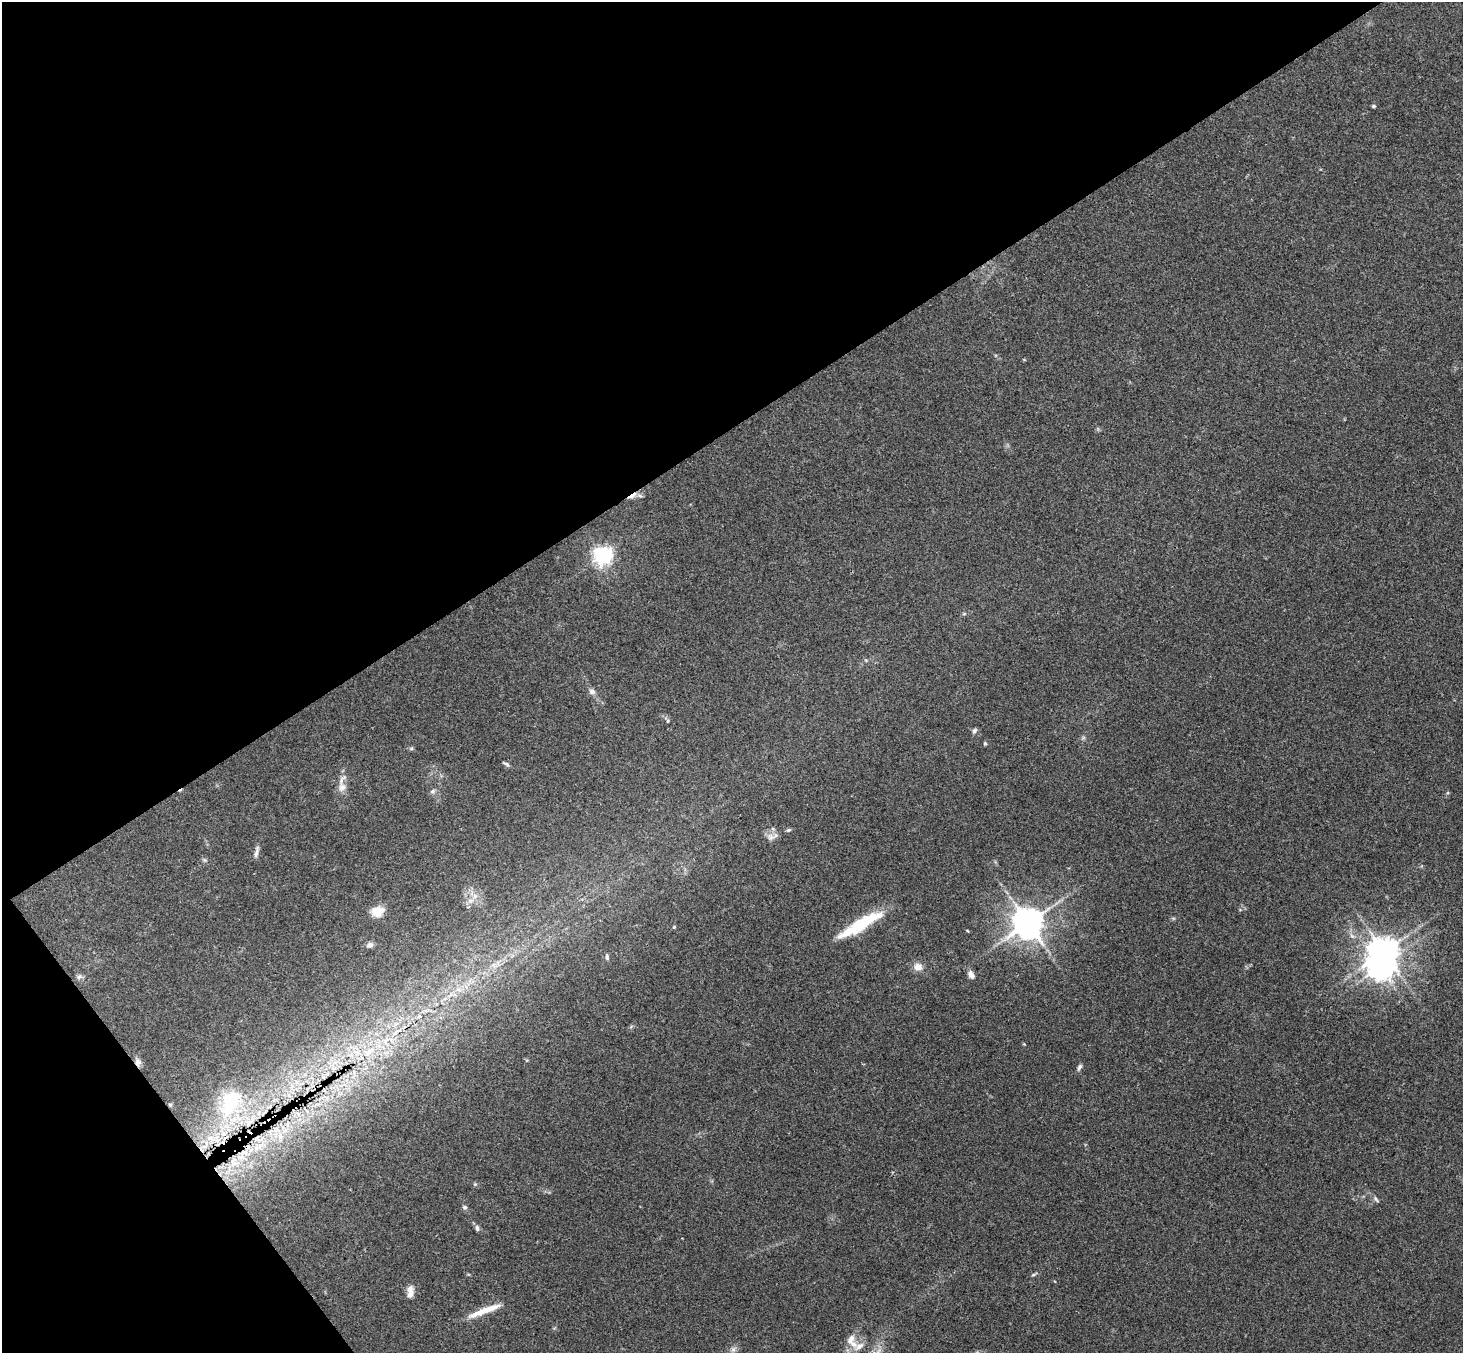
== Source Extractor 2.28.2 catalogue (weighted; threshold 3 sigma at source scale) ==
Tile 5 of 4 x 4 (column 1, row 2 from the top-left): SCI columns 53-1513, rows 3033-4383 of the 5947 x 5927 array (HDU 1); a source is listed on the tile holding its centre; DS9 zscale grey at full resolution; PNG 1465 x 1355 px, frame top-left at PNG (2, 2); no overlay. Shown black and unused: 36% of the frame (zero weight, under 3 of 4 exposures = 6% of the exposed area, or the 3 px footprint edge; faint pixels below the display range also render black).
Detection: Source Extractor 2.28.2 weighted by HDU 2 'WHT'; one run over the whole footprint, this tile lists its part. Background 0.205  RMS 0.0083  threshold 0.0372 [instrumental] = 3 sigma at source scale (4.5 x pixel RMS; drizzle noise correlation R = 1.50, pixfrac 1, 0.05/0.05 arcsec/px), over >= 5 px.
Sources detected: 50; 1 inside a brighter object's white glare — not listed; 2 inside a brighter listed object's ellipse — not listed separately; the other 47 listed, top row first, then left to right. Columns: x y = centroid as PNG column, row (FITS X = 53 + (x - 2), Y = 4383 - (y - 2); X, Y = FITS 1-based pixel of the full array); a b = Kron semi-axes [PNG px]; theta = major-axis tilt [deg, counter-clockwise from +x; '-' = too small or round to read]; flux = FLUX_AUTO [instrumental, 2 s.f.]
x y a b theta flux
1374 106 5 4 - 1.2
632 496 15 4 31 5.6
603 555 7 6 - 380
592 691 9 8 - 3.1
668 721 6 4 89 1.1
974 731 8 5 61 1.8
985 743 5 4 - 0.98
507 764 9 5 -37 1.7
342 787 12 10 90 6.2
433 791 7 6 - 2.2
788 830 7 5 16 1.4
771 837 12 9 -20 5
256 852 18 4 79 3.1
205 860 7 4 -34 1.3
471 901 10 5 0 3.3
378 911 15 11 13 11
1028 923 9 9 - 1500
858 925 53 12 32 38
674 927 5 4 - 0.9
968 931 4 3 - 0.61
1352 936 8 4 -44 2.2
370 945 8 6 19 3
1384 952 9 7 -10 1300
607 957 7 5 -82 1.5
493 965 7 6 - 2.9
918 967 11 9 -5 6.1
971 975 11 7 -57 4.3
79 977 9 6 30 2.3
458 989 7 4 -18 2.2
419 1016 6 5 - 1.8
395 1033 11 3 51 2.6
1024 1044 4 4 - 0.69
368 1052 19 9 38 14
138 1062 10 8 -78 3.6
1079 1067 9 5 65 2.1
230 1102 41 22 63 54
170 1104 5 3 - 0.79
475 1184 5 5 - 1
1376 1199 8 5 -55 2
464 1207 6 6 - 1.8
477 1228 9 5 -75 2.1
1034 1274 10 3 26 1.2
410 1292 16 8 -89 6.2
484 1311 45 7 21 15
851 1339 15 9 65 7.3
859 1346 17 9 29 7
733 1350 9 6 63 2.7
Overlapping masked pixels (flux is a lower limit): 5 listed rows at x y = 632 496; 395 1033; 138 1062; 230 1102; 170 1104
Unlisted compact peaks at least as high as the median listed source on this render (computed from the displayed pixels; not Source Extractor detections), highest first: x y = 411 748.